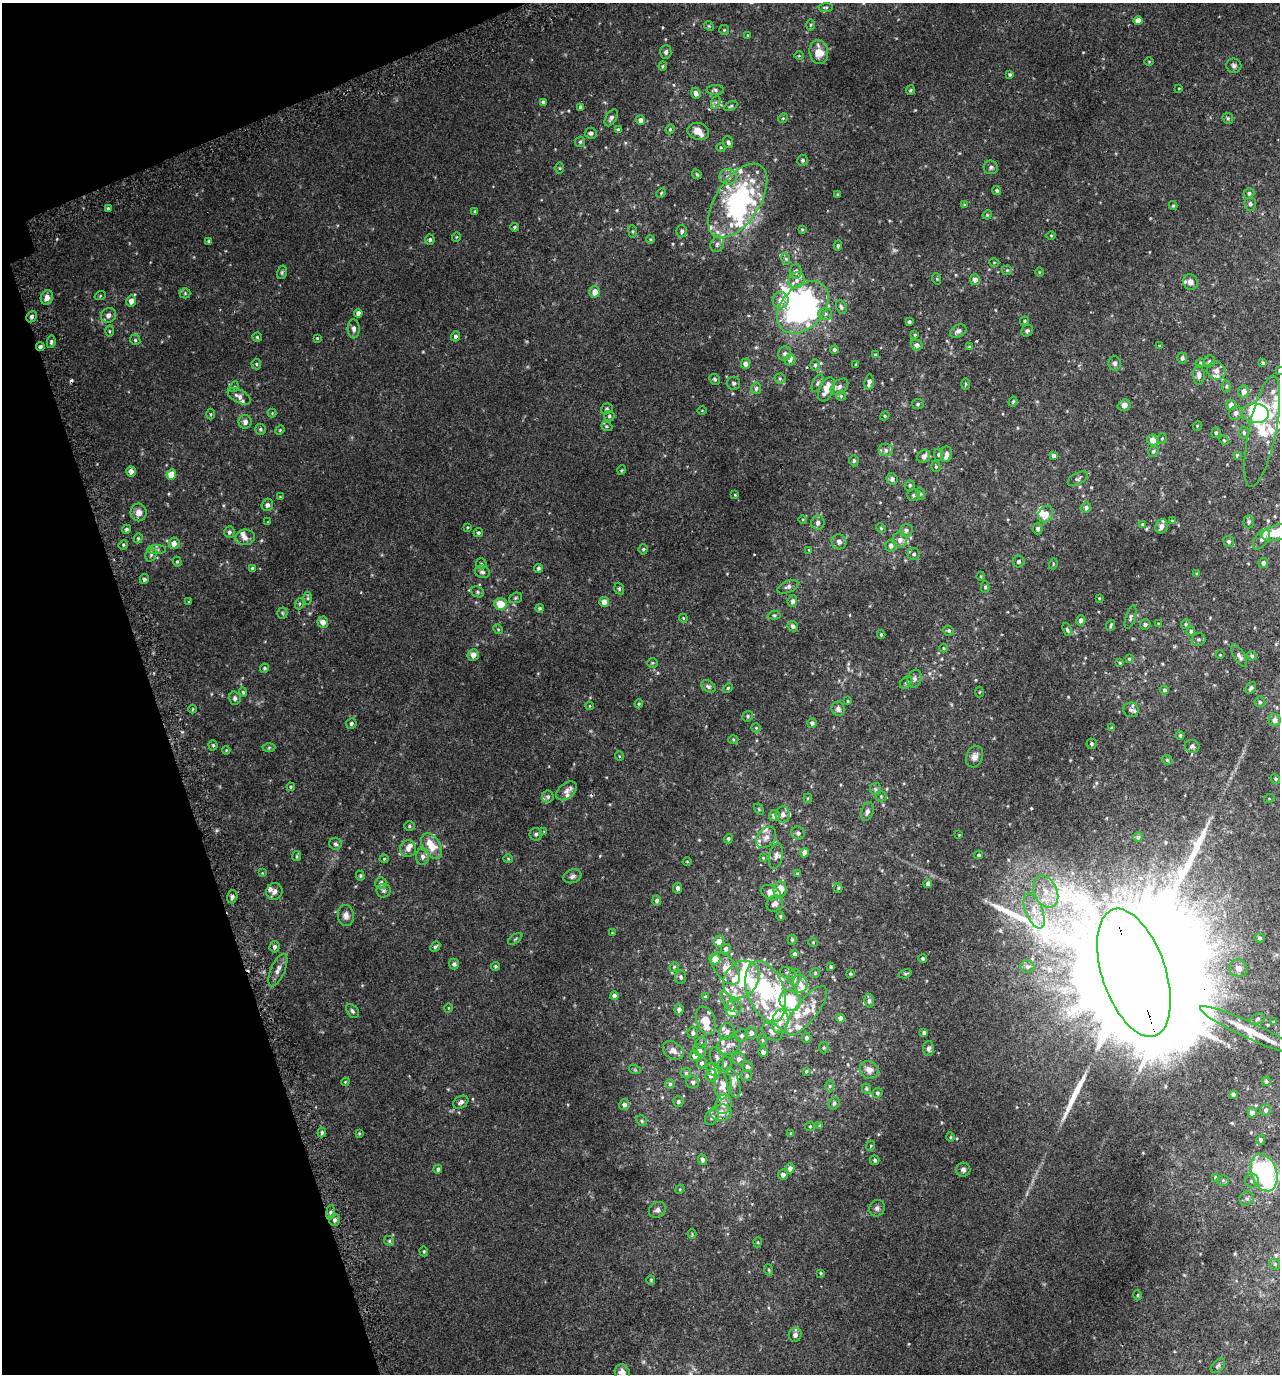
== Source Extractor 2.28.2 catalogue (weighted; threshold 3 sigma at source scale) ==
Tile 5 of 4 x 4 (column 1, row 2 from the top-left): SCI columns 177-1454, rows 2793-4164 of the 5407 x 5580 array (HDU 1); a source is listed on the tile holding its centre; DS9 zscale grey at full resolution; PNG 1282 x 1376 px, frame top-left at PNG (2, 3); each listed source drawn as its Kron ellipse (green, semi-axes under 4 px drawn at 4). Shown black and unused: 16% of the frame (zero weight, under 2 of 3 exposures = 3% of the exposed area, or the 3 px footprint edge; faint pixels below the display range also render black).
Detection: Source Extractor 2.28.2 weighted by HDU 2 'WHT'; one run over the whole footprint, this tile lists its part. Background 0.0208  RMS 0.0078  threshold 0.0349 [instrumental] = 3 sigma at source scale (4.5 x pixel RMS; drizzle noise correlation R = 1.50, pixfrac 1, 0.0396/0.0396 arcsec/px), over >= 5 px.
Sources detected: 545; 1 too faint to see at this stretch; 9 inside a brighter object's white glare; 3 cosmic-ray / hot-pixel residue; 2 long thin detections or spike segments (spike, bleed or trail) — neither listed nor drawn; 65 inside a brighter listed object's ellipse — not listed separately; the other 465 listed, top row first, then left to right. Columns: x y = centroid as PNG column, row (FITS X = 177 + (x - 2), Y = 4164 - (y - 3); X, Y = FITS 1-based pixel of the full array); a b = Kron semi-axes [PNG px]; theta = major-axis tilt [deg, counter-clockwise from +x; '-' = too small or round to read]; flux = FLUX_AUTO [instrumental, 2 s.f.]
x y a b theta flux
826 7 7 4 4 1.2
1138 20 4 4 - 6.1
810 25 6 4 89 0.95
709 26 5 4 - 0.79
724 30 5 5 - 0.84
748 35 4 4 - 0.62
666 52 7 5 87 1.8
819 52 12 9 -79 10
799 56 5 3 - 0.61
1149 61 5 3 - 0.59
663 66 4 4 - 0.77
1234 66 7 7 - 2.2
1010 74 4 4 - 1.2
1179 88 3 2 - 0.5
715 90 8 5 0 1.5
910 90 5 4 - 0.85
696 93 6 4 -69 2.9
543 102 4 3 - 1.7
716 102 7 4 71 1.5
731 106 7 3 27 0.99
580 107 4 3 - 1.4
611 118 9 5 59 2.4
783 118 5 4 - 0.76
1228 118 6 5 - 1.1
641 120 5 4 - 3.4
670 129 5 4 - 0.97
618 130 4 4 - 1.1
698 131 11 8 -14 6.4
591 133 6 5 - 2.1
580 142 5 5 - 0.97
728 142 6 5 - 1.7
721 148 5 3 - 0.72
802 160 5 5 - 1.4
991 167 7 7 - 1.7
559 168 5 3 - 0.72
697 174 5 4 - 0.84
728 177 9 8 - 3.8
997 191 5 4 - 1.2
661 193 5 4 - 0.91
1249 193 5 5 - 1.4
838 195 4 3 - 1.2
738 201 42 22 56 97
1250 204 7 5 -88 1.7
964 205 4 3 - 0.73
1173 206 4 4 - 0.77
109 209 3 3 - 6.4
475 211 4 4 - 0.88
987 215 5 4 - 0.69
514 227 4 3 - 1.1
802 229 3 3 - 0.68
633 231 6 3 -82 0.87
682 231 6 5 - 1.8
1051 235 5 3 - 0.68
456 237 5 3 - 0.57
430 239 5 5 - 1.4
650 239 4 3 - 0.68
209 241 4 3 - 0.9
717 244 8 6 60 2.6
838 245 5 3 - 1
786 259 6 4 -71 1.1
994 262 5 3 - 0.54
1007 270 5 5 - 1.2
796 271 7 6 - 2.5
282 272 7 5 76 1.1
1039 272 5 3 - 0.6
937 279 6 3 -72 0.67
797 280 8 7 - 3.8
975 280 5 5 - 3.3
1190 282 8 7 - 4.6
595 292 6 5 - 6.7
185 293 5 5 - 1.1
100 296 6 3 19 0.7
47 297 7 6 - 4.5
781 300 8 8 - 4.7
131 301 5 5 - 4.8
803 307 30 21 46 160
841 307 7 5 -62 1.5
358 313 4 4 - 3.3
825 314 7 6 - 1.9
109 315 8 7 - 3.1
32 317 6 5 - 2
1025 321 4 4 - 0.87
909 322 4 3 - 1.5
354 329 10 6 -87 2.7
110 331 5 3 - 0.89
958 331 9 6 26 2.6
1027 331 6 5 - 1.3
915 335 4 3 - 0.77
455 336 5 4 - 2
257 337 4 4 - 0.96
317 338 4 3 - 0.69
135 340 5 4 - 1.1
51 342 6 4 80 1.4
917 345 6 5 - 2.8
1160 346 4 3 - 0.74
40 347 4 4 - 1.7
969 347 4 3 - 0.65
834 349 4 4 - 1.2
785 354 7 6 - 2
875 355 3 3 - 0.64
1182 358 5 5 - 2
790 360 5 5 - 2
1209 362 6 5 - 1.4
1115 363 7 6 - 2
1200 363 5 4 - 0.94
1263 363 3 3 - 1.2
256 364 5 4 - 1.1
745 364 5 4 - 3.6
815 365 6 4 90 1.5
856 365 4 3 - 0.73
1279 370 4 4 - 0.85
1216 371 9 8 - 4
1199 375 10 5 -88 3.1
780 378 5 5 - 1
715 379 6 5 - 1.1
869 382 8 4 82 2.9
734 383 6 6 - 1.5
817 383 9 5 63 1.6
965 384 5 3 - 0.79
1226 386 6 4 87 1.1
234 387 5 3 - 0.69
839 387 10 6 39 2.6
756 388 6 5 - 1.6
826 389 13 7 65 8.5
1244 391 6 5 - 4
239 396 12 6 -27 3.6
841 396 5 5 - 1
1013 402 5 3 - 0.76
918 404 6 5 - 1.1
1124 405 6 5 - 3.6
1231 405 5 5 - 5.2
607 409 6 5 - 1.2
702 410 4 3 - 0.53
272 413 4 4 - 0.64
1236 413 7 6 - 2.6
1255 413 14 9 -6 48
211 414 5 3 - 0.78
609 416 5 5 - 1.3
885 416 4 4 - 0.83
245 422 7 6 - 2.7
607 426 6 4 -21 0.96
1197 426 5 3 - 0.56
260 429 5 5 - 1.2
280 430 5 4 - 0.81
1262 431 57 13 78 27
1216 433 5 4 - 1
1244 433 6 5 - 1.4
1162 438 5 4 - 0.94
1153 440 6 5 - 5.5
1224 440 5 4 - 0.81
886 450 7 6 - 2.5
1153 451 6 5 - 1.4
947 454 7 5 -86 2.3
938 455 6 4 90 1.1
1237 455 4 4 - 0.93
924 456 7 6 - 3.6
1054 456 4 4 - 2.4
854 461 6 4 89 1.3
936 466 5 4 - 0.99
622 470 5 3 - 0.68
131 472 5 4 - 4
171 474 5 5 - 11
892 479 6 5 - 2
1078 479 11 5 28 1.8
910 485 5 5 - 1.4
921 494 6 4 -72 1
735 495 3 3 - 0.65
914 495 6 6 - 1.9
280 497 3 3 - 0.54
267 505 6 5 - 2.4
1086 508 5 5 - 2.2
139 512 9 8 - 5
1046 514 9 7 56 7.4
803 519 4 3 - 0.55
1172 521 4 4 - 0.69
268 522 3 3 - 0.52
1249 522 6 5 - 1.6
818 523 7 6 - 2.9
1142 524 4 4 - 0.76
1162 526 7 6 - 4.1
468 527 4 2 - 0.53
881 528 5 4 - 0.88
126 529 4 4 - 1.4
1037 529 5 5 - 1.9
906 530 6 6 - 2
229 532 6 5 - 1.7
478 533 5 4 - 1.3
1276 533 15 7 15 15
245 537 9 8 - 3.8
138 538 5 4 - 0.8
1261 539 12 6 54 2.9
900 540 7 7 - 3.8
1229 541 5 5 - 1.7
839 542 8 7 - 2.9
174 543 6 5 - 4.8
123 545 5 4 - 0.94
891 546 6 5 - 2.4
643 549 5 4 - 1
156 550 9 4 0 1.7
809 550 4 4 - 0.53
914 554 6 6 - 1.8
151 555 7 5 67 1.5
177 562 5 4 - 0.86
1019 562 6 5 - 1.6
1263 563 5 5 - 2.4
481 564 5 5 - 1.3
1053 564 5 3 - 0.65
252 568 4 4 - 0.96
538 568 4 4 - 1.5
482 572 7 6 - 2.1
1197 574 4 3 - 0.72
981 576 4 3 - 0.62
144 579 5 4 - 1.9
788 587 11 6 23 2.3
985 587 6 4 -90 1.1
619 589 6 4 -70 1.1
477 592 6 5 - 1.4
308 598 6 4 -90 1.2
516 598 7 5 21 1
1099 598 4 3 - 0.55
792 601 6 5 - 2.3
189 602 4 3 - 0.57
604 602 5 4 - 6.2
299 604 5 3 - 0.92
500 604 6 6 - 14
539 608 4 4 - 1.1
282 613 5 5 - 0.98
774 615 6 4 6 1
1130 617 12 4 72 1.8
683 618 4 3 - 0.67
1081 620 5 4 - 2.5
323 622 5 5 - 4.9
1145 624 5 5 - 1.7
1158 624 3 3 - 0.62
1186 624 5 4 - 0.83
1110 625 6 3 67 0.99
793 626 5 5 - 2.2
498 629 5 4 - 0.88
1067 629 7 4 -68 1.3
949 631 5 5 - 1.3
1191 631 4 4 - 1.3
881 634 4 3 - 0.94
1198 639 7 6 - 1.6
944 648 4 3 - 0.55
473 655 6 5 - 4.6
1220 655 4 3 - 0.51
1239 656 12 5 -59 2.7
1252 656 5 4 - 1.2
1129 659 4 4 - 0.88
653 663 5 4 - 0.99
1120 663 4 4 - 0.75
265 668 4 4 - 1.2
915 679 9 7 71 2.6
906 682 7 5 47 1.5
708 687 8 5 -38 1.7
728 688 5 4 - 0.91
1251 688 6 4 52 1.6
1164 690 4 4 - 1.3
243 692 4 4 - 1
979 692 5 3 - 0.61
235 698 6 6 - 2.2
848 701 4 4 - 0.73
1260 702 5 5 - 1.3
639 704 4 3 - 0.77
589 706 4 3 - 0.5
193 709 4 3 - 0.63
838 709 7 6 - 2.5
1131 710 8 7 - 1.9
748 716 5 5 - 1.3
1275 720 6 6 - 3.4
812 723 5 5 - 2
351 724 5 5 - 1.5
756 728 5 4 - 0.91
1112 728 4 3 - 1.1
1180 735 4 4 - 1.1
733 739 5 3 - 0.75
1091 744 5 5 - 1.3
213 745 5 4 - 0.92
1192 746 7 6 - 1.8
269 748 6 4 2 1.1
226 750 4 4 - 0.62
619 756 5 3 - 0.58
974 757 11 8 69 4
1167 760 5 4 - 0.9
1275 779 5 4 - 1.1
291 787 4 3 - 0.8
875 789 6 5 - 1.3
566 791 12 7 39 3.7
881 796 5 5 - 0.95
548 797 6 6 - 1.6
808 798 5 4 - 0.8
1269 799 5 3 - 0.67
759 809 6 4 -61 0.81
867 811 10 6 72 2.5
783 814 8 7 - 3.7
774 815 5 5 - 4.1
409 826 5 5 - 1.1
544 832 3 3 - 1.1
798 833 7 6 - 2.1
536 834 6 6 - 1.5
959 835 2 2 - 0.5
766 837 12 8 49 4.5
1138 837 4 4 - 1.1
728 839 5 4 - 1.3
335 844 6 6 - 1.6
432 846 14 8 -57 13
408 849 8 8 - 4.1
804 853 5 4 - 5.3
979 855 4 4 - 1.1
297 856 5 4 - 0.96
423 856 8 6 -90 3
776 856 13 6 79 3.3
763 858 4 4 - 0.67
384 859 4 4 - 0.68
508 859 4 4 - 0.72
687 861 4 3 - 0.58
262 873 4 3 - 0.54
797 873 3 3 - 0.69
360 876 5 4 - 0.9
572 876 9 6 21 2.4
381 883 6 5 - 2.8
928 883 4 4 - 2.7
677 888 5 4 - 2.2
838 888 5 4 - 0.98
780 890 8 6 84 9.9
274 891 8 8 - 3.1
384 891 7 7 - 1.7
771 892 10 7 -20 6
1046 892 17 11 -64 14
232 897 7 5 73 2
657 900 5 4 - 1.8
775 904 9 7 37 3.3
1034 911 19 8 -68 9.7
346 915 10 8 -83 3.6
780 916 4 4 - 0.81
612 933 3 3 - 0.46
1260 938 5 4 - 1
515 939 8 4 36 1
792 940 5 4 - 0.93
719 941 5 5 - 5.1
813 942 5 3 - 0.53
275 947 6 5 - 2.1
435 947 6 4 48 1.2
726 949 5 4 - 2.3
794 954 4 3 - 2.3
923 958 4 4 - 1.1
715 959 5 5 - 9.7
454 964 5 5 - 1.8
496 966 4 4 - 1.2
831 966 4 3 - 0.96
674 967 5 4 - 0.86
1027 967 7 6 - 1.8
726 968 19 10 -52 9.7
1238 968 9 8 - 3.8
278 970 17 7 66 4.5
788 973 8 5 -18 1.5
815 973 5 5 - 0.96
1134 973 66 32 -71 63000
850 974 4 4 - 0.87
905 974 6 4 16 1
681 977 6 5 - 1.6
795 977 8 6 81 2.4
741 979 20 16 50 45
800 984 8 7 - 5.3
766 991 32 18 -69 57
614 996 4 4 - 2.7
705 997 4 3 - 1.4
728 1001 11 5 -59 2.4
790 1001 11 9 -39 32
869 1001 7 4 -83 1.6
448 1008 4 3 - 0.57
733 1008 9 7 66 3.6
679 1009 5 4 - 2.5
352 1011 8 5 -52 1.6
806 1011 30 10 51 15
841 1018 4 4 - 4.3
1257 1019 8 5 27 1.8
706 1020 14 9 -71 11
780 1021 12 8 76 7.1
1273 1022 4 3 - 0.94
1250 1030 54 8 -25 22
727 1032 8 7 - 3.9
772 1032 11 8 -33 5.1
693 1033 6 5 - 2.1
751 1033 6 5 - 2.9
924 1033 3 3 - 1.5
742 1035 6 6 - 1.7
806 1038 5 4 - 1.7
762 1040 5 4 - 0.89
701 1043 6 5 - 1.3
728 1045 12 9 24 4.6
824 1047 6 4 -90 1
929 1048 7 5 88 1.9
700 1050 7 5 -30 2
673 1051 11 8 -37 4.6
763 1052 5 4 - 2.8
695 1056 5 5 - 4.4
717 1058 11 6 -73 2.9
739 1059 6 6 - 3.7
702 1063 5 5 - 1.7
724 1064 8 6 60 2.3
747 1066 6 5 - 1.9
713 1069 7 6 - 5
635 1070 6 4 -19 0.76
869 1070 9 8 - 4.7
806 1071 4 3 - 0.85
686 1073 5 5 - 1.1
711 1075 6 5 - 3.9
747 1076 5 5 - 1.5
1266 1081 4 4 - 1.8
345 1082 4 3 - 0.67
693 1082 6 6 - 1.8
733 1083 15 6 -74 3.7
670 1084 5 5 - 1.1
723 1085 14 8 85 7.8
830 1086 6 4 89 1.1
866 1089 5 4 - 1.1
877 1093 5 4 - 1.1
1233 1094 4 3 - 1.9
678 1101 5 5 - 1.3
461 1102 8 5 29 2.3
834 1103 6 5 - 1.5
724 1104 10 8 70 4.1
624 1105 5 5 - 2.9
1266 1110 6 5 - 2.2
721 1113 10 8 1 5.9
1252 1113 4 4 - 5.1
712 1117 8 6 55 2.3
642 1121 6 5 - 1.2
810 1126 5 4 - 0.89
820 1126 4 3 - 0.95
322 1132 5 3 - 1.2
359 1133 4 4 - 0.67
791 1133 4 3 - 0.86
950 1137 4 4 - 0.79
1261 1140 5 4 - 1.7
870 1146 5 3 - 0.69
702 1160 5 4 - 1.7
875 1160 4 4 - 1.3
790 1168 5 4 - 3.9
438 1169 4 4 - 1.7
963 1170 7 7 - 2.3
1264 1173 19 12 -71 130
783 1174 5 5 - 2.4
1215 1177 4 4 - 0.6
1223 1180 5 5 - 1.1
1252 1181 7 7 - 2.3
680 1189 5 4 - 0.67
1247 1198 7 6 - 2
877 1208 8 7 - 2.4
657 1210 9 7 32 2.7
330 1212 7 4 82 1.5
335 1220 6 5 - 2.1
692 1234 5 4 - 0.74
389 1241 5 4 - 1.1
758 1242 5 3 - 0.68
424 1251 5 4 - 0.84
1275 1264 6 5 - 1.3
769 1270 6 3 -71 0.82
821 1273 4 4 - 0.69
651 1280 5 4 - 0.83
1138 1295 5 3 - 0.78
795 1335 7 6 - 3.3
1218 1366 8 5 46 1.8
622 1372 8 7 - 5.1
Overlapping masked pixels (flux is a lower limit): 3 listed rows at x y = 32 317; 40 347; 1134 973
Isophote crosses this tile's border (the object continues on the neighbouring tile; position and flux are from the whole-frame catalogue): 3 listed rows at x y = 1279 370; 1276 533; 622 1372